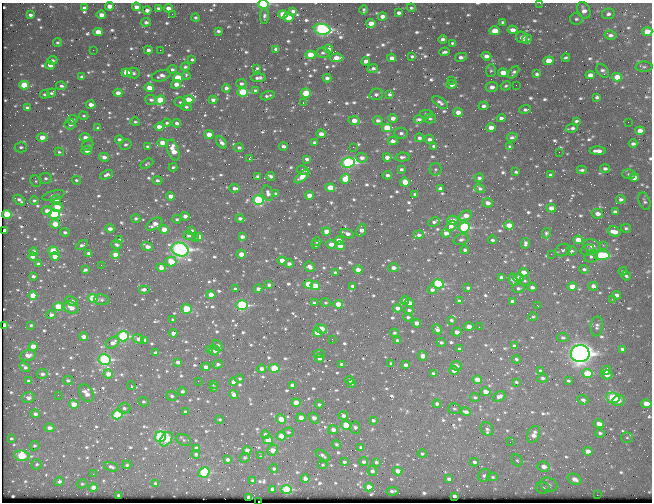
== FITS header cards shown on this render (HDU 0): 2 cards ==
NAXIS1  =                  650 / Width of table row in bytes
NAXIS2  =                  500 / Number of rows in table

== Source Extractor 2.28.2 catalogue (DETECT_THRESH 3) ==
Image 650 x 500 px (HDU 0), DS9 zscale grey, 1 PNG px = 1 image px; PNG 654 x 504 px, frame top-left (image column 1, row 500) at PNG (2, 3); each listed source drawn as its Kron ellipse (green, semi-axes under 4 px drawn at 4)
Background 397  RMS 1.8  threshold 5.39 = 3 sigma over >= 5 px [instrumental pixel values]
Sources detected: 905; of the 905, the 500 brightest by FLUX_AUTO listed and drawn (405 fainter detections omitted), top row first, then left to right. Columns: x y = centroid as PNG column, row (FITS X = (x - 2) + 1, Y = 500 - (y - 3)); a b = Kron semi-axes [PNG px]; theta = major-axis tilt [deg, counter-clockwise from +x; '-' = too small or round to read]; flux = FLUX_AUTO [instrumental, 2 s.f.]
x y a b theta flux
540 3 2 2 - 390
263 4 5 4 - 8800
109 6 4 4 - 1100
136 7 4 4 - 750
84 8 4 3 - 420
158 8 4 3 - 270
168 8 4 4 - 870
411 8 4 4 - 220
147 10 4 4 - 710
364 10 5 3 - 240
584 10 9 6 -67 860
293 11 4 3 - 440
399 13 4 3 - 480
172 14 2 2 - 430
283 14 5 4 - 3000
608 14 6 5 - 430
30 15 4 3 - 410
101 15 4 4 - 970
264 16 8 4 89 310
382 16 4 3 - 750
196 18 4 3 - 280
288 18 5 4 - 2700
576 19 6 6 - 340
146 22 5 4 - 470
503 22 4 3 - 240
371 23 5 4 - 1300
322 29 8 5 -9 29000
513 30 5 4 - 750
218 31 4 3 - 320
495 31 5 4 - 2200
647 31 5 4 - 1900
98 32 5 4 - 1800
610 35 6 4 -9 440
522 37 6 5 - 660
443 39 4 3 - 390
527 39 5 3 - 280
57 42 4 4 - 220
452 43 4 3 - 230
276 49 4 4 - 480
328 49 4 4 - 690
93 50 2 2 - 320
148 50 4 3 - 490
160 50 2 2 - 640
445 52 5 3 - 380
323 53 7 5 3 300
310 55 5 4 - 3100
412 56 4 3 - 270
486 56 5 4 - 800
461 57 6 4 12 480
566 57 4 3 - 230
337 58 7 4 3 1200
392 58 4 4 - 840
52 60 5 4 - 340
192 60 4 3 - 260
366 61 4 4 - 810
549 61 5 4 - 2000
50 65 5 4 - 940
185 67 4 4 - 240
644 67 8 5 0 270
257 68 4 3 - 240
172 69 4 4 - 320
373 69 5 3 - 400
491 71 6 5 - 220
603 71 8 5 -51 390
514 72 7 4 51 340
126 73 5 4 - 2900
133 73 6 5 - 360
503 73 5 4 - 1300
537 74 4 3 - 300
590 75 5 4 - 920
161 76 9 5 17 570
186 76 4 3 - 410
82 77 4 3 - 480
617 77 5 4 - 2200
178 78 5 4 - 4800
258 78 7 3 4 440
327 78 4 4 - 480
451 80 2 2 - 960
176 84 5 4 - 980
241 84 5 4 - 400
451 84 5 4 - 760
24 85 5 4 - 3400
516 85 2 2 - 260
61 86 5 4 - 340
506 86 5 4 - 230
492 87 6 5 - 690
149 88 4 4 - 1500
226 88 4 4 - 490
255 90 4 4 - 230
243 92 5 4 - 6800
52 93 5 4 - 270
118 93 4 3 - 920
306 93 5 4 - 4700
45 94 5 3 - 240
376 94 7 5 14 410
390 94 4 4 - 300
268 96 7 3 16 310
597 97 4 3 - 410
151 100 6 5 - 410
160 100 5 4 - 3100
188 100 5 4 - 1900
213 100 4 4 - 600
180 102 5 5 - 250
303 102 4 3 - 220
440 102 9 4 -37 430
91 105 4 4 - 930
483 106 5 4 - 470
186 107 6 4 -14 290
27 108 4 3 - 380
525 110 6 4 18 350
458 112 5 4 - 1000
426 114 6 3 0 240
84 116 5 4 - 240
393 118 4 4 - 850
430 118 6 5 - 240
501 118 4 4 - 460
419 119 5 3 - 400
72 120 5 4 - 350
378 120 5 4 - 400
354 121 6 4 -5 1300
576 121 4 3 - 250
135 122 5 3 - 230
628 122 2 2 - 310
167 123 4 3 - 260
177 123 4 4 - 540
70 124 5 5 - 610
159 127 4 4 - 1300
98 128 4 3 - 460
387 128 5 4 - 3600
491 128 5 4 - 1200
572 128 6 3 8 370
640 131 5 4 - 970
401 133 6 5 - 410
321 134 4 4 - 900
209 135 4 4 - 1800
42 137 5 4 - 1400
85 137 5 4 - 760
512 137 6 3 12 350
419 138 4 4 - 410
119 139 4 4 - 400
429 139 5 4 - 440
392 141 5 4 - 630
221 142 7 4 -50 550
315 142 4 3 - 370
162 143 4 4 - 1500
126 144 6 4 28 290
633 144 4 3 - 420
88 145 6 5 - 270
283 146 4 3 - 460
434 146 4 3 - 370
21 147 6 5 - 350
147 147 3 3 - 230
239 147 5 4 - 330
353 147 2 2 - 250
510 147 4 3 - 360
87 150 5 4 - 970
173 150 11 5 -70 2300
598 151 8 4 -1 920
59 152 5 3 - 240
559 152 2 2 - 420
104 157 5 4 - 620
387 157 4 4 - 870
402 157 7 4 4 380
362 158 5 5 - 600
249 159 3 3 - 3300
307 159 4 3 - 510
348 163 7 5 10 21000
147 164 7 4 29 230
173 167 4 3 - 220
401 169 4 4 - 310
436 169 6 6 - 260
605 169 5 4 - 410
303 170 6 4 -18 410
582 170 5 3 - 280
516 172 4 3 - 240
629 174 6 5 - 260
107 175 7 4 25 440
387 175 4 3 - 420
551 175 4 3 - 360
257 176 3 3 - 250
271 176 5 3 - 450
302 177 9 4 40 1400
634 177 5 4 - 1400
45 178 6 5 - 350
479 178 4 3 - 390
345 179 5 4 - 2600
76 180 4 4 - 240
157 180 5 4 - 350
36 181 6 5 - 230
405 182 5 4 - 2200
235 188 5 3 - 490
330 188 5 4 - 2300
440 188 4 3 - 320
480 188 6 4 -35 330
268 193 8 5 -75 620
276 194 4 3 - 240
415 194 4 3 - 320
53 195 11 4 15 540
309 195 4 4 - 1300
170 196 4 4 - 980
621 199 4 4 - 380
19 200 6 3 -40 470
56 200 5 4 - 690
258 200 5 4 - 9300
34 201 4 4 - 280
644 201 9 5 -68 330
487 203 5 4 - 720
57 207 5 4 - 1900
551 208 5 4 - 1100
47 211 5 4 - 1100
615 212 4 3 - 400
7 214 5 4 - 4800
54 214 6 4 -5 10000
597 214 6 5 - 890
185 216 4 4 - 750
466 216 7 5 21 1300
136 218 5 4 - 350
177 219 4 3 - 230
240 219 4 3 - 450
453 220 5 4 - 1100
434 222 6 3 24 320
55 224 5 4 - 1900
154 224 9 5 32 1200
509 225 5 4 - 1600
451 226 6 4 40 720
464 227 5 5 - 13000
626 228 5 4 - 270
110 229 4 4 - 690
164 229 4 4 - 1700
5 230 3 3 - 440
361 230 6 4 69 950
191 231 3 3 - 270
326 231 4 4 - 1600
614 231 6 5 - 1400
65 232 5 4 - 330
446 233 4 4 - 800
546 233 5 4 - 250
347 234 7 3 -22 660
189 235 5 4 - 480
419 235 5 4 - 400
199 237 4 4 - 1200
242 237 4 3 - 610
195 238 3 2 - 300
120 240 4 3 - 530
461 240 7 5 18 350
492 240 4 3 - 330
578 240 5 4 - 2200
339 241 4 4 - 1400
317 242 4 4 - 280
525 243 5 3 - 410
331 244 5 4 - 1100
82 245 6 4 35 410
117 245 5 4 - 350
316 245 4 3 - 280
603 245 2 2 - 1000
340 246 5 4 - 1200
592 246 9 6 -23 950
147 247 6 4 -23 980
180 249 9 6 -21 42000
465 250 4 3 - 320
563 250 8 6 21 390
587 250 7 5 17 350
53 251 5 4 - 3700
571 251 5 4 - 310
34 252 4 4 - 650
89 253 4 3 - 440
241 254 5 4 - 1600
551 254 2 2 - 1100
115 255 4 4 - 1800
602 255 8 4 2 9400
55 256 4 4 - 1200
591 256 7 6 - 430
33 257 4 4 - 580
282 261 4 4 - 1200
171 262 5 5 - 2800
39 264 4 3 - 550
289 264 5 4 - 380
101 265 2 2 - 660
309 267 6 4 -38 630
161 268 5 4 - 1200
393 268 5 3 - 710
584 269 5 4 - 310
85 270 4 3 - 370
358 270 4 4 - 1300
623 271 4 3 - 250
335 273 4 3 - 270
523 273 5 4 - 1700
33 276 4 3 - 350
626 276 5 3 - 250
501 277 4 3 - 420
519 278 5 4 - 810
513 279 6 4 -72 740
524 281 5 4 - 230
308 284 4 4 - 3400
438 284 5 4 - 9900
269 285 4 3 - 470
315 286 5 4 - 1900
352 286 3 3 - 310
593 286 5 4 - 610
532 287 4 3 - 520
572 287 5 4 - 2000
468 288 4 3 - 340
518 288 6 4 0 330
144 289 6 4 0 510
235 289 4 3 - 490
258 289 4 3 - 650
432 290 4 4 - 440
211 295 4 4 - 1500
616 295 4 4 - 560
33 296 4 4 - 2200
93 298 5 4 - 5200
612 299 4 2 - 240
102 300 7 5 -9 280
405 300 4 3 - 560
72 301 6 4 -27 720
459 301 4 3 - 350
512 301 4 3 - 430
314 303 4 3 - 400
325 303 5 4 - 230
409 303 4 4 - 980
338 304 4 4 - 2300
242 305 6 4 -1 15000
538 306 3 2 - 470
58 307 5 4 - 4700
71 308 7 6 - 1400
397 308 4 4 - 790
186 309 5 5 - 4300
409 310 4 3 - 370
51 315 4 3 - 630
408 317 4 3 - 270
533 317 5 3 - 240
173 320 3 3 - 230
451 320 3 3 - 250
417 323 4 4 - 1000
4 325 4 3 - 2400
31 325 4 3 - 410
597 326 10 6 83 410
469 327 5 4 - 1300
479 327 2 2 - 390
321 329 6 4 -19 1700
437 329 5 4 - 560
457 332 5 4 - 840
173 333 4 4 - 860
317 333 4 4 - 2900
394 333 4 4 - 230
123 336 5 5 - 15000
84 337 4 3 - 920
563 338 5 4 - 300
138 339 6 4 -9 650
332 339 2 2 - 400
145 340 4 4 - 500
398 340 4 3 - 380
441 342 4 3 - 360
113 343 7 5 32 940
33 346 4 4 - 2000
218 346 6 4 -50 360
514 346 4 3 - 340
459 349 4 3 - 300
622 349 3 3 - 350
209 350 4 3 - 260
215 351 5 5 - 550
156 353 4 3 - 490
580 353 9 8 - 79000
319 354 5 3 - 320
28 355 7 5 13 850
423 356 5 4 - 1100
319 358 4 4 - 570
516 359 4 3 - 260
104 360 6 5 - 16000
178 362 4 3 - 690
391 363 4 3 - 280
218 364 5 4 - 400
342 364 4 3 - 460
406 365 4 3 - 470
456 366 5 5 - 650
25 367 5 3 - 520
206 367 4 3 - 840
274 368 5 4 - 6000
262 369 4 4 - 720
454 370 5 4 - 1000
540 371 4 3 - 270
606 371 5 4 - 880
433 373 4 3 - 250
42 374 5 5 - 520
108 374 4 4 - 1300
587 374 5 4 - 4200
607 375 5 4 - 690
543 378 5 4 - 310
240 379 4 4 - 270
68 380 5 4 - 250
350 380 4 4 - 560
477 380 5 4 - 2100
28 381 4 3 - 300
198 381 2 2 - 370
568 381 3 3 - 260
233 382 4 4 - 510
516 382 4 3 - 220
213 384 3 3 - 270
351 384 4 4 - 250
292 385 4 4 - 910
131 386 4 3 - 310
214 388 4 3 - 350
182 391 4 4 - 400
486 392 5 4 - 1400
86 393 9 6 -59 1200
58 395 2 2 - 480
234 395 4 4 - 930
172 396 5 5 - 340
499 396 6 5 - 700
28 397 6 5 - 770
475 397 4 4 - 230
613 398 6 5 - 8100
583 400 5 4 - 400
618 401 6 5 - 730
143 402 5 4 - 300
296 403 4 4 - 1800
74 404 5 4 - 2100
437 404 4 4 - 450
646 404 5 4 - 2000
319 405 4 4 - 300
124 408 6 5 - 360
454 409 6 5 - 250
185 412 4 3 - 430
466 412 5 4 - 520
35 414 4 4 - 560
117 415 5 4 - 6500
343 416 5 4 - 570
301 418 4 4 - 1200
314 418 6 4 -56 880
220 419 3 3 - 240
281 419 5 4 - 2700
373 420 4 3 - 360
599 424 5 4 - 1100
346 425 5 4 - 3600
49 428 5 4 - 830
355 428 6 5 - 490
487 429 7 6 - 440
333 430 5 4 - 760
288 432 5 4 - 260
600 433 5 4 - 350
265 435 4 3 - 940
534 435 9 6 66 1100
281 436 5 4 - 1900
160 437 5 5 - 13000
627 437 6 5 - 230
11 439 4 3 - 270
166 439 8 5 55 2300
184 440 8 5 -27 340
268 440 5 4 - 1800
510 442 2 2 - 280
336 444 4 4 - 250
34 446 5 4 - 320
196 448 4 3 - 520
361 448 4 3 - 490
247 450 4 4 - 1100
272 450 6 5 - 1500
588 451 5 4 - 960
422 454 4 4 - 260
196 455 4 4 - 460
323 455 8 3 -38 400
22 456 7 5 -6 4900
260 456 3 2 - 1300
245 458 5 4 - 300
228 460 4 4 - 470
517 460 6 5 - 260
344 462 3 3 - 310
364 462 4 4 - 360
376 462 4 4 - 300
474 462 4 4 - 420
36 464 5 5 - 330
127 465 4 3 - 270
323 465 4 4 - 230
111 467 7 4 -20 480
543 467 6 5 - 1000
274 469 4 4 - 380
372 471 5 4 - 390
398 471 4 4 - 1100
204 472 6 5 - 8000
93 474 3 2 - 290
484 475 7 5 51 380
493 477 5 4 - 240
305 479 4 4 - 950
449 479 4 3 - 540
574 479 7 5 -24 1100
59 481 5 4 - 500
252 481 4 4 - 340
155 483 3 3 - 220
82 484 5 4 - 240
549 485 9 7 -20 600
369 487 4 4 - 1500
93 488 4 4 - 1300
543 488 7 5 -13 350
272 489 4 4 - 780
287 489 5 4 - 8000
392 491 6 3 5 330
119 495 3 3 - 420
597 495 2 2 - 1500
454 496 4 3 - 500
249 498 4 3 - 1900
259 502 3 2 - 820
At the frame edge (FLAGS 8, measured only in part): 5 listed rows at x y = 540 3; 263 4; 647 31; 4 325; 259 502
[405 fainter detections neither listed nor drawn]